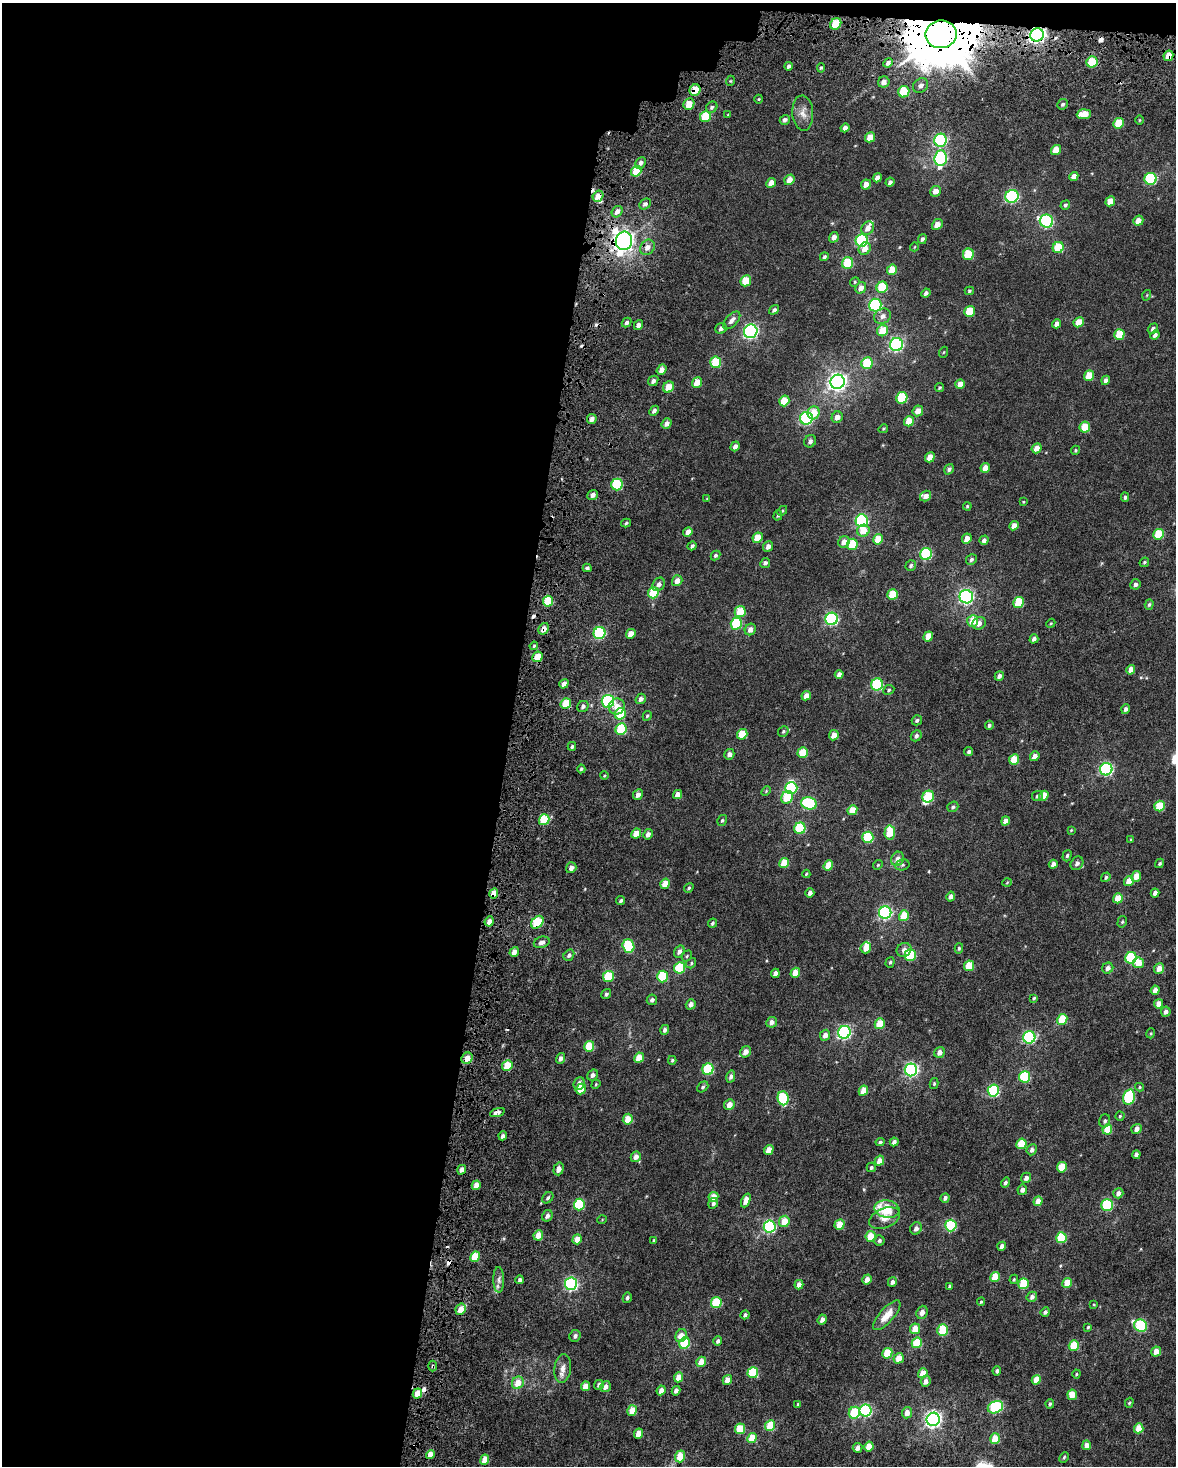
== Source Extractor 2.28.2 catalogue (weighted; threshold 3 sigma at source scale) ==
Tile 1 of 4 x 3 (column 1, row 1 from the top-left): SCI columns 156-1329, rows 3323-4786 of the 5016 x 5236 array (HDU 1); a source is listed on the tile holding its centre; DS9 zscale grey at full resolution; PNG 1178 x 1468 px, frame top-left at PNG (2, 3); each listed source drawn as its Kron ellipse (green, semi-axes under 4 px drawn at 4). Shown black and unused: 45% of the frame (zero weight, under 5 of 9 exposures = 12% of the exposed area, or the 3 px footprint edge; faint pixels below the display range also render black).
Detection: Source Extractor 2.28.2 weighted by HDU 2 'WHT'; one run over the whole footprint, this tile lists its part. Background 0.00214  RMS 0.0012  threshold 0.00486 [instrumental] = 3 sigma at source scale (4.09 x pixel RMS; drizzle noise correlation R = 1.36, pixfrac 0.8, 0.0396/0.0396 arcsec/px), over >= 5 px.
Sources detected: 452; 2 inside a brighter object's white glare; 11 cosmic-ray / hot-pixel residue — neither listed nor drawn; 3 inside a brighter listed object's ellipse — not listed separately; the other 436 listed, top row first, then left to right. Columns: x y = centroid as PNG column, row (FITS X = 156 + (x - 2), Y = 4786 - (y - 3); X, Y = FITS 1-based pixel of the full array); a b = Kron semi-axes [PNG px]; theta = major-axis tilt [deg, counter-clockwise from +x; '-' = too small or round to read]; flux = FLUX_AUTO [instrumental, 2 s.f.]
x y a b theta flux
836 24 6 5 - 3
941 34 16 13 9 960
1037 35 7 6 - 35
1168 56 5 4 - 1.3
1092 62 6 5 - 3.7
888 63 5 4 - 0.32
788 66 4 3 - 0.23
821 68 4 4 - 0.17
730 81 5 3 - 0.1
884 82 6 5 - 0.61
921 86 8 6 44 0.58
695 90 6 5 - 2
904 92 6 5 - 3.8
759 99 4 3 - 0.081
689 104 6 5 - 1.5
1063 104 5 5 - 0.18
712 107 6 5 - 0.22
803 113 17 10 -86 0.93
1084 114 7 5 3 1.6
728 115 4 3 - 0.1
706 117 6 5 - 3
785 120 5 4 - 0.27
1139 120 5 3 - 0.09
1119 123 5 5 - 2.6
845 128 4 4 - 0.38
870 137 5 4 - 1.4
940 140 6 6 - 12
1056 150 5 5 - 1.7
941 158 7 6 - 14
641 163 6 5 - 0.35
636 171 5 5 - 2.5
1074 176 5 4 - 0.58
877 178 5 4 - 0.48
1151 179 6 6 - 7.8
789 180 5 4 - 0.87
890 182 5 4 - 0.25
771 183 5 4 - 0.8
866 184 5 4 - 0.8
936 191 6 5 - 0.72
598 196 6 5 - 0.86
1012 196 7 6 - 13
1110 201 5 4 - 1.2
645 204 6 4 43 0.27
1065 205 5 4 - 0.18
617 212 6 5 - 0.51
1046 221 7 6 - 12
1138 221 5 5 - 0.94
937 224 6 5 - 0.74
868 228 7 6 - 0.71
834 237 5 4 - 0.48
922 239 5 4 - 0.26
624 241 9 8 - 67
862 241 6 6 - 9.8
647 247 8 6 48 0.64
914 247 4 3 - 0.068
1058 247 6 5 - 3.3
865 249 6 5 - 0.86
968 254 6 5 - 3.3
824 257 4 4 - 0.22
848 263 6 5 - 3.9
892 270 5 5 - 1.8
746 281 5 5 - 2.7
855 282 5 4 - 0.13
882 287 6 5 - 3.3
861 288 6 5 - 0.63
969 291 5 3 - 0.15
926 293 4 4 - 0.27
1147 295 5 3 - 0.087
875 305 6 6 - 12
774 310 5 4 - 0.22
970 311 5 5 - 3
883 316 8 7 - 0.53
732 320 11 5 46 0.51
1079 322 5 4 - 1.6
626 323 5 4 - 0.22
1057 324 5 4 - 0.57
638 325 5 4 - 0.38
721 328 6 5 - 0.32
1153 329 6 4 51 0.3
751 331 7 6 - 22
882 331 6 5 - 2.2
1119 335 5 5 - 2.6
1155 335 5 4 - 0.33
896 344 6 6 - 18
944 352 5 3 - 0.088
716 362 6 5 - 3.5
867 363 6 5 - 3.3
661 370 5 4 - 0.61
1089 376 5 4 - 2
1106 380 5 4 - 0.5
653 381 6 4 47 0.34
697 382 5 5 - 1.4
838 382 7 7 - 47
960 384 5 4 - 0.85
668 387 6 5 - 1.3
939 388 4 4 - 0.14
902 398 6 5 - 4.8
784 401 5 5 - 2.2
654 411 5 4 - 0.32
918 411 5 5 - 0.85
814 413 6 6 - 1.8
837 417 6 5 - 0.67
806 418 6 6 - 15
592 419 5 5 - 0.49
909 421 5 4 - 1.9
667 424 5 4 - 0.52
1085 427 5 5 - 2.7
883 429 5 3 - 0.11
810 441 6 5 - 0.36
735 446 5 4 - 0.38
1037 448 5 4 - 0.79
1075 450 5 4 - 0.12
930 457 5 4 - 1.2
985 468 5 4 - 0.85
949 469 5 4 - 0.25
617 485 6 5 - 6.2
593 495 5 4 - 0.49
926 496 6 5 - 0.57
1125 497 4 4 - 0.22
707 498 3 2 - 0.064
1023 502 4 3 - 0.083
967 506 4 3 - 0.12
782 511 6 3 45 0.13
778 515 5 4 - 0.15
862 521 6 6 - 12
626 523 5 4 - 0.17
1014 526 5 4 - 0.82
863 531 6 6 - 1.6
688 532 5 4 - 0.59
1159 534 5 5 - 3.1
757 538 5 5 - 1.9
878 539 5 5 - 1.9
967 539 5 4 - 0.75
984 540 5 4 - 0.32
844 542 6 5 - 0.77
852 544 6 5 - 2.7
692 546 5 4 - 0.21
768 546 5 4 - 0.54
926 554 6 6 - 8.7
715 555 5 4 - 0.19
971 559 6 5 - 0.25
1144 562 5 4 - 0.15
765 563 5 4 - 0.25
911 566 6 5 - 0.23
587 568 4 3 - 0.2
677 581 6 5 - 0.65
659 584 7 6 - 0.42
1135 584 5 5 - 0.32
653 593 6 5 - 3.8
892 594 5 5 - 3
966 597 7 6 - 24
548 601 5 5 - 3.6
1019 602 5 5 - 3.4
1149 605 5 4 - 0.19
740 611 6 5 - 2.4
832 619 6 6 - 17
973 621 6 5 - 1.8
979 623 7 6 - 0.6
1051 623 5 3 - 0.098
736 624 6 5 - 5.6
544 629 6 5 - 0.8
750 630 6 5 - 0.59
599 633 6 6 - 9.9
631 634 5 4 - 1.1
928 636 5 4 - 1.6
1034 639 4 4 - 0.36
534 646 4 3 - 0.14
537 657 5 5 - 1.8
1131 670 5 4 - 0.79
839 674 4 4 - 0.43
999 676 5 4 - 0.36
564 684 5 4 - 0.53
877 684 6 5 - 8.3
889 690 6 4 25 0.16
806 696 5 4 - 0.74
641 699 5 5 - 0.35
608 701 6 6 - 14
566 703 6 5 - 2.6
583 706 6 5 - 0.29
617 707 8 8 - 0.81
1126 709 5 4 - 0.34
620 714 6 5 - 3.8
647 716 5 4 - 0.14
917 720 5 5 - 0.22
989 725 4 4 - 0.22
621 729 6 5 - 4.5
783 731 6 5 - 0.17
742 734 5 5 - 2.5
834 735 5 4 - 0.83
916 736 6 5 - 0.3
572 746 4 3 - 0.18
969 752 5 4 - 0.21
803 753 5 5 - 2.2
729 754 5 5 - 0.5
1035 756 5 4 - 0.64
1014 759 5 4 - 2.2
581 769 4 4 - 0.16
1106 769 6 6 - 16
604 776 4 3 - 0.089
791 788 6 6 - 7.1
766 791 5 3 - 0.099
678 794 5 4 - 0.87
638 795 6 5 - 0.5
1037 796 5 5 - 0.23
1044 796 5 4 - 1.3
787 797 6 5 - 3.2
928 797 6 5 - 4
809 803 8 6 -13 8
1160 806 5 5 - 3
953 807 6 5 - 0.21
852 810 5 4 - 1.7
544 820 5 5 - 3.9
722 821 6 4 58 0.17
1005 821 5 4 - 0.63
800 828 6 5 - 5.5
1071 830 3 3 - 0.079
890 833 7 5 86 2.3
636 834 5 4 - 1.2
648 834 5 4 - 0.48
868 837 6 5 - 5.9
1131 840 4 3 - 0.1
1067 856 6 4 72 0.18
898 859 7 6 - 0.66
784 863 5 4 - 2
1077 863 7 6 - 0.42
1160 863 5 4 - 0.17
1053 864 4 4 - 0.44
828 865 5 4 - 1.8
878 865 5 4 - 0.11
902 865 7 5 14 0.2
571 868 5 5 - 0.48
806 874 4 4 - 0.11
1136 876 5 4 - 1.3
1106 877 5 4 - 0.19
1129 881 5 4 - 1.3
1007 882 5 3 - 0.085
665 884 5 4 - 1.2
689 888 5 4 - 0.15
494 893 5 4 - 1.3
810 893 5 4 - 0.34
1155 893 4 4 - 0.44
951 896 5 4 - 0.45
1118 898 5 4 - 1.8
621 901 4 3 - 0.19
885 913 6 6 - 17
904 916 5 5 - 2.7
489 921 5 4 - 0.54
537 922 7 5 49 4.8
1122 922 6 4 74 0.16
712 923 5 3 - 0.16
542 942 8 5 18 0.47
628 946 7 6 - 7.8
866 948 6 5 - 1
959 948 5 4 - 0.17
904 950 7 6 - 0.48
679 951 6 4 56 0.45
514 952 5 4 - 0.61
569 955 6 5 - 0.27
910 955 6 5 - 7.1
687 956 6 4 49 0.16
1131 958 6 5 - 6.6
890 962 5 4 - 0.16
691 963 5 4 - 0.14
1138 963 5 5 - 1.5
969 966 5 5 - 2.7
679 968 6 5 - 4.2
1108 968 6 5 - 0.52
1159 968 5 5 - 0.97
775 973 5 4 - 0.46
795 973 5 4 - 1.3
608 976 5 5 - 4.1
663 977 6 5 - 4.7
1155 990 5 4 - 0.63
606 994 5 4 - 0.21
1034 998 4 4 - 0.12
652 1000 5 5 - 0.28
691 1004 5 4 - 0.47
1159 1004 5 4 - 0.77
1166 1012 5 5 - 0.49
1062 1019 5 5 - 2.9
772 1022 5 5 - 0.49
880 1024 5 5 - 2.4
665 1030 5 4 - 0.3
844 1032 6 6 - 18
1151 1033 5 3 - 0.1
825 1035 5 5 - 0.54
1029 1037 6 6 - 14
589 1046 5 5 - 3.1
745 1052 6 5 - 0.69
940 1052 6 5 - 0.62
467 1058 6 5 - 1.2
561 1058 5 4 - 0.4
639 1058 5 4 - 1.9
672 1060 4 3 - 0.14
507 1065 5 5 - 2.3
708 1069 6 5 - 6
911 1070 6 6 - 20
593 1075 6 5 - 0.41
731 1077 6 4 76 0.33
1025 1077 6 5 - 7.4
579 1084 6 5 - 0.63
596 1084 5 3 - 0.11
934 1084 5 4 - 0.13
703 1087 6 4 41 0.19
1140 1087 4 4 - 0.12
581 1089 5 5 - 1.8
993 1090 6 5 - 8.9
863 1091 5 4 - 1.2
1129 1097 8 5 77 8.1
783 1098 7 5 -84 5.9
729 1105 5 5 - 0.8
497 1113 8 4 17 0.58
1120 1116 4 4 - 0.13
628 1119 5 4 - 1.5
1105 1121 6 5 - 0.24
1107 1129 5 5 - 2.4
1136 1129 5 5 - 0.62
503 1136 4 3 - 0.35
880 1142 4 4 - 0.15
894 1142 4 4 - 0.36
1021 1144 5 5 - 2.9
769 1150 5 4 - 1
1032 1150 5 5 - 0.38
1136 1155 4 4 - 0.38
636 1157 5 5 - 0.62
879 1161 5 4 - 0.94
871 1167 5 4 - 0.19
1062 1167 5 5 - 2.3
558 1169 6 5 - 0.54
462 1170 5 4 - 0.47
1026 1178 5 5 - 0.44
1005 1183 5 4 - 0.25
476 1185 5 4 - 0.84
1022 1190 5 4 - 0.41
1118 1193 5 4 - 0.52
713 1197 5 4 - 1.5
548 1198 6 4 46 0.23
945 1198 5 4 - 0.31
746 1200 7 4 66 0.88
1038 1201 5 4 - 0.94
713 1203 5 4 - 0.25
579 1205 6 5 - 5.6
1107 1205 6 5 - 8
887 1209 12 8 -11 3.5
547 1216 6 5 - 0.4
885 1218 16 9 23 0.88
602 1220 5 3 - 0.075
784 1221 6 5 - 1.6
839 1225 5 4 - 1.8
951 1225 6 5 - 7.6
770 1227 6 6 - 13
916 1228 6 5 - 0.46
538 1235 5 4 - 1
871 1236 5 5 - 2.2
1061 1238 5 5 - 4.7
577 1239 5 4 - 1.1
879 1240 5 5 - 0.23
654 1241 4 3 - 0.12
1002 1246 4 4 - 0.47
475 1257 5 4 - 2.6
995 1277 5 4 - 2
867 1279 5 4 - 0.77
1014 1279 5 3 - 0.12
499 1280 13 5 -89 0.46
520 1280 4 4 - 0.26
892 1282 5 4 - 0.38
1067 1283 5 4 - 1.7
571 1284 6 6 - 17
1023 1284 5 5 - 3.9
799 1285 5 4 - 0.63
950 1286 4 3 - 0.17
1032 1297 5 5 - 0.35
627 1298 5 4 - 0.22
981 1302 4 4 - 0.13
716 1303 5 5 - 4.2
1094 1304 3 2 - 0.078
461 1309 6 5 - 1.1
922 1312 7 5 69 0.61
1045 1312 5 4 - 0.25
745 1315 4 4 - 0.27
887 1315 19 7 48 1.3
822 1320 5 4 - 0.47
1141 1326 7 6 - 9.5
1088 1327 4 4 - 0.13
915 1329 5 5 - 1.5
943 1330 6 5 - 4.5
575 1336 6 5 - 0.3
681 1336 7 5 63 1.1
718 1341 5 4 - 0.26
684 1343 6 5 - 5.5
917 1343 5 5 - 3.4
1074 1346 5 5 - 2.6
1156 1351 5 4 - 0.96
887 1353 5 5 - 3.1
899 1358 5 5 - 1.2
701 1362 5 4 - 1.1
433 1366 5 3 - 0.15
563 1368 15 8 82 0.76
997 1371 5 4 - 0.23
753 1373 5 5 - 4.4
923 1373 5 4 - 1.5
1076 1374 4 4 - 0.1
678 1377 5 4 - 1.2
727 1380 5 4 - 0.79
1036 1380 5 4 - 1.4
926 1381 5 4 - 0.55
518 1383 6 5 - 1.3
599 1385 5 4 - 0.36
585 1386 5 4 - 0.93
606 1387 6 5 - 0.5
661 1390 5 4 - 0.58
676 1391 5 4 - 0.43
417 1393 5 4 - 1.3
1072 1395 5 5 - 1.3
1129 1403 5 4 - 0.15
798 1404 4 3 - 0.17
1050 1404 5 4 - 0.17
995 1407 8 6 25 10
865 1410 6 6 - 14
632 1411 5 4 - 1.5
854 1413 6 5 - 4.2
907 1413 5 5 - 0.85
933 1419 7 6 - 34
770 1426 6 5 - 2.7
1139 1428 5 4 - 1.9
740 1429 5 5 - 2.7
638 1434 5 4 - 1.1
752 1438 5 4 - 2
995 1439 5 5 - 2.4
1087 1445 5 4 - 0.88
869 1446 5 4 - 1.8
858 1448 5 4 - 0.5
430 1455 5 4 - 1.3
680 1456 6 5 - 1.9
1064 1457 6 4 62 0.14
485 1460 5 4 - 1.4
Overlapping masked pixels (flux is a lower limit): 15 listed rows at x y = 836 24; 941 34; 1037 35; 1168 56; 1092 62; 695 90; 598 196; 624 241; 544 629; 494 893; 489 921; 537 922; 467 1058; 497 1113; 433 1366